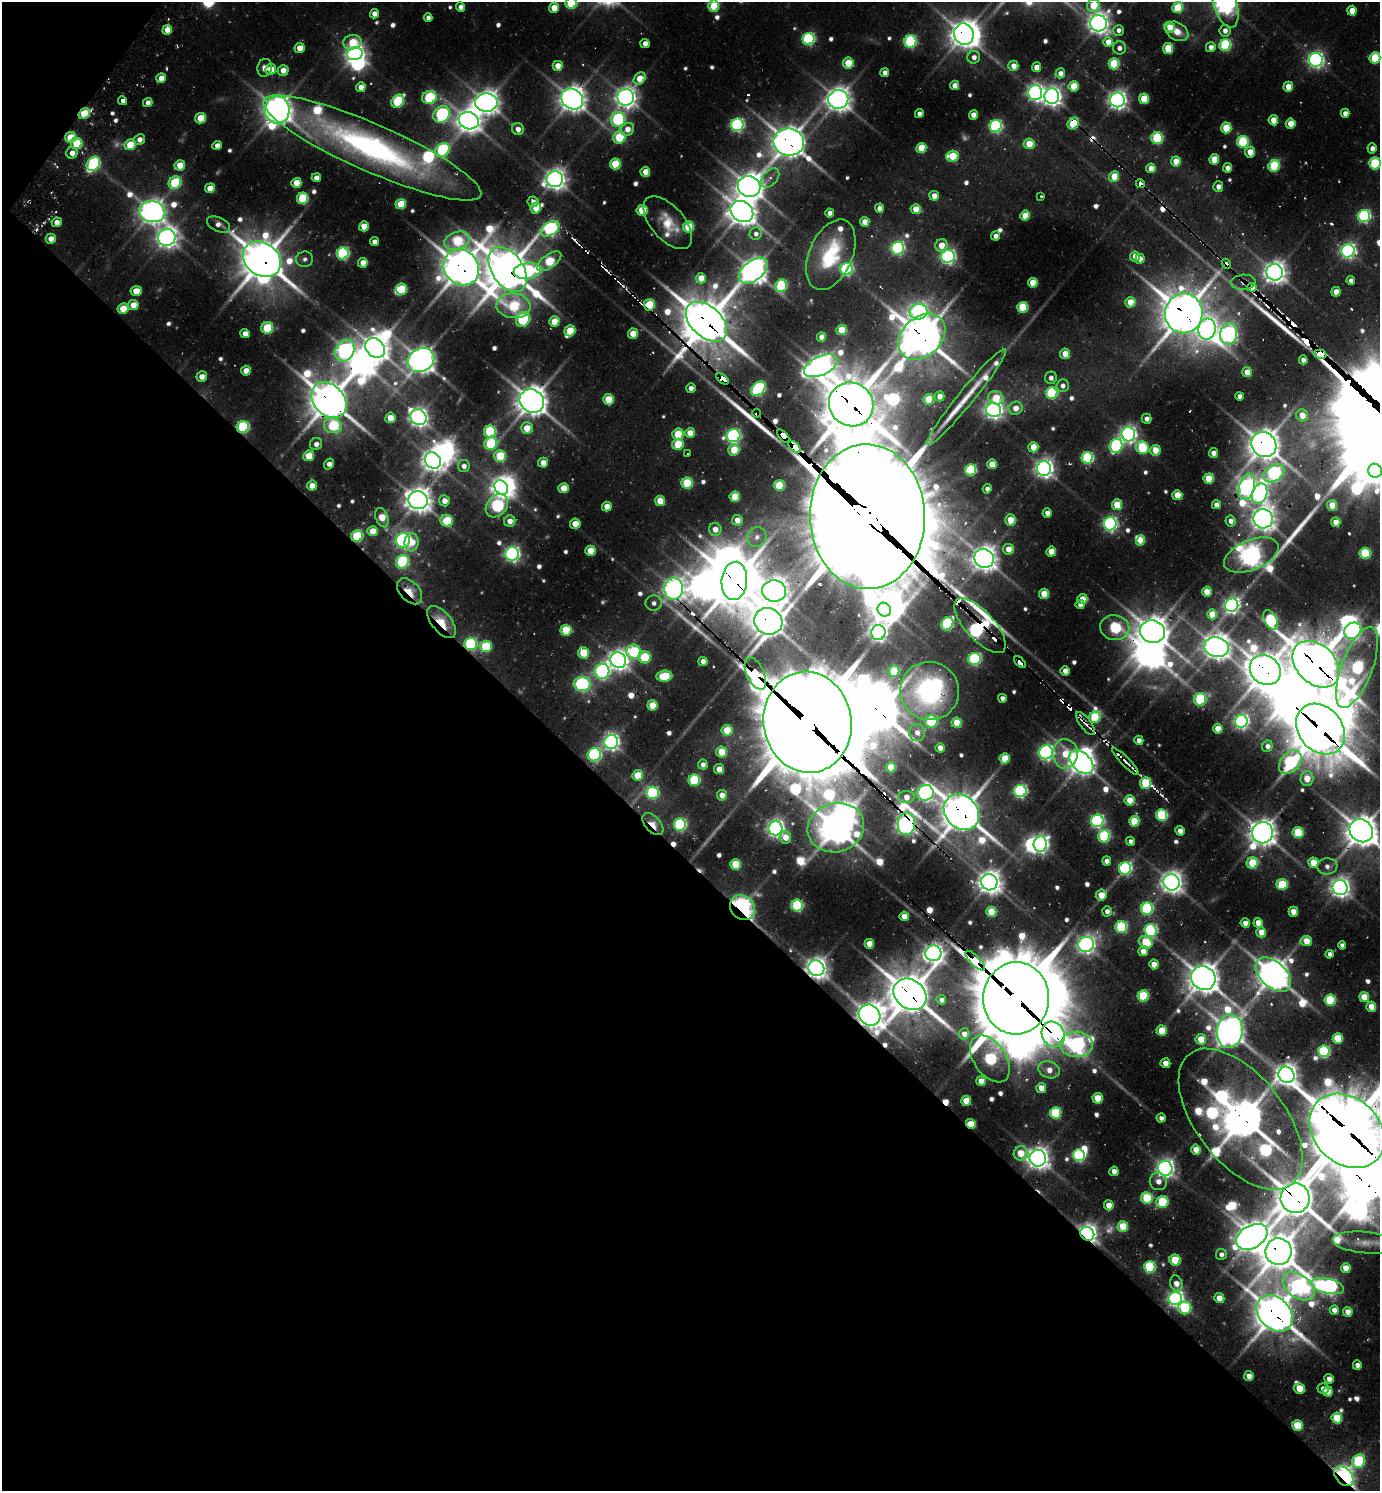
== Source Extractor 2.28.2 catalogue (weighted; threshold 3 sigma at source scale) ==
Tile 9 of 4 x 4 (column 1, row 3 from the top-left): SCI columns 298-1675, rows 1522-3010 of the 5997 x 5989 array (HDU 1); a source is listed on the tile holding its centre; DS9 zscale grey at full resolution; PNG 1382 x 1493 px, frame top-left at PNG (2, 2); each listed source drawn as its Kron ellipse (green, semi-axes under 4 px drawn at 4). Shown black and unused: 43% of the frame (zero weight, under 2 of 3 exposures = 3% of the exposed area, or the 3 px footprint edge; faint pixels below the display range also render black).
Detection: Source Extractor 2.28.2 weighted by HDU 2 'WHT'; one run over the whole footprint, this tile lists its part. Background 0.103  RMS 0.0094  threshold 0.0425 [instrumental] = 3 sigma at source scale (4.5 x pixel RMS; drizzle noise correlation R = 1.50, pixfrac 1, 0.05/0.05 arcsec/px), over >= 5 px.
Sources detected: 727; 26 too faint to see at this stretch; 34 inside a brighter object's white glare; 31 cosmic-ray / hot-pixel residue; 4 long thin detections or spike segments (spike, bleed or trail) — neither listed nor drawn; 12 inside a brighter listed object's ellipse — not listed separately; of the other 620, all 500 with FLUX_AUTO >= 5.65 (the completeness limit of this list) listed and drawn (120 fainter detections not listed), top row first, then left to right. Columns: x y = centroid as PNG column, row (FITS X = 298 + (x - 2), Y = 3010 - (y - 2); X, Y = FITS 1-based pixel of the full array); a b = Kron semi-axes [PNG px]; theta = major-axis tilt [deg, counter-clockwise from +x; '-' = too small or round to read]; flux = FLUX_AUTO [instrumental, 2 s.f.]
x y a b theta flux
571 3 6 5 - 97
1225 4 24 11 -73 950
1093 5 7 6 - 53
714 6 5 5 - 64
460 7 5 4 - 8
554 8 5 4 - 23
1177 8 5 5 - 66
1352 11 5 4 - 19
374 14 5 4 - 12
428 18 4 4 - 6.3
1098 23 8 8 - 1100
1170 27 5 5 - 16
167 30 5 4 - 18
1118 30 5 5 - 7.2
1177 31 12 8 -31 16
1225 31 6 5 - 8.7
964 34 11 9 -66 1700
808 39 6 6 - 210
910 41 6 6 - 180
352 42 9 7 11 43
1108 42 5 4 - 18
645 43 5 4 - 10
1225 45 6 5 - 140
1211 47 5 5 - 8.8
299 48 5 4 - 18
1119 48 6 6 - 7
1168 48 5 5 - 54
355 54 8 6 15 770
974 57 6 6 - 8.4
1375 58 5 5 - 74
1316 60 7 7 - 520
848 63 5 5 - 36
1114 64 5 5 - 79
558 66 5 5 - 18
1013 66 5 5 - 13
1036 67 5 4 - 15
265 68 9 7 72 9.9
271 69 5 5 - 24
283 70 5 5 - 15
885 73 4 4 - 8.7
1060 73 5 4 - 9.8
161 78 5 4 - 15
640 79 7 5 48 29
954 85 5 4 - 12
1074 86 5 5 - 43
361 87 5 5 - 16
1288 87 5 5 - 22
1035 93 7 7 - 520
1052 96 8 7 - 850
429 97 7 6 - 130
626 97 8 8 - 990
572 99 11 9 -36 1500
838 99 10 9 - 1400
1144 99 5 5 - 46
1117 100 7 7 - 740
123 101 4 4 - 39
398 101 7 5 47 120
148 102 5 4 - 7.9
486 103 11 9 -1 1400
277 110 13 12 - 1700
84 113 6 4 34 47
1345 113 4 4 - 9
442 114 9 7 44 270
919 114 4 4 - 7.5
973 115 5 4 - 14
201 118 5 5 - 39
618 119 7 7 - 230
1273 120 5 5 - 30
469 121 10 8 -20 1500
1073 123 6 5 - 69
1291 124 5 5 - 26
737 125 6 6 - 300
996 126 6 6 - 260
1226 128 5 5 - 55
518 129 6 6 - 9.3
627 129 7 6 - 14
70 137 6 5 - 40
619 137 6 6 - 81
1157 138 6 6 - 120
139 139 6 5 - 9.3
789 142 15 13 -9 2200
1243 142 6 5 - 120
77 144 6 5 - 60
1029 144 5 5 - 33
130 145 6 5 - 44
217 145 5 4 - 10
372 148 119 24 -24 430
921 148 5 5 - 49
1372 148 5 4 - 7.4
442 150 8 6 42 200
1250 152 5 5 - 24
72 153 6 5 - 9.2
952 156 6 5 - 52
1214 159 5 5 - 38
1176 161 5 5 - 25
1375 163 6 5 - 97
93 164 8 6 52 200
615 164 5 5 - 64
180 165 5 5 - 27
1274 166 6 5 - 94
1151 168 5 4 - 18
1228 168 5 4 - 11
645 172 5 5 - 22
1114 176 5 5 - 29
316 178 4 4 - 9.9
770 178 11 7 48 6.4
555 179 8 8 - 1000
175 183 6 6 - 100
296 183 5 5 - 26
1140 183 5 4 - 56
749 186 11 10 - 1700
1218 187 5 5 - 11
210 188 5 5 - 22
934 196 5 5 - 12
1041 196 3 3 - 7.9
302 198 6 5 - 82
533 202 5 5 - 8.7
401 204 5 5 - 48
536 208 5 5 - 23
879 208 5 4 - 9.6
916 209 5 5 - 27
642 210 5 5 - 57
152 212 13 10 -12 1400
742 212 12 10 -35 1700
830 213 4 4 - 11
1025 216 5 5 - 30
1364 216 6 6 - 220
57 222 5 4 - 10
865 222 5 4 - 17
668 223 32 16 -49 39
219 224 12 7 -25 7.5
364 226 5 5 - 24
688 227 5 5 - 66
550 229 10 6 31 340
756 234 6 6 - 5.7
995 236 5 4 - 8
167 237 9 8 - 1000
51 239 5 5 - 14
457 241 13 8 18 91
374 242 4 4 - 8.9
941 245 6 6 - 20
898 248 6 6 - 260
1348 251 7 6 - 470
343 253 6 6 - 190
831 255 37 21 67 83
948 256 7 6 - 440
1135 256 5 5 - 16
262 259 20 16 -36 4100
305 259 8 7 - 5.7
1140 259 5 4 - 11
549 261 14 6 36 81
363 263 5 4 - 18
1226 264 5 3 - 51
461 267 19 16 -48 2900
847 269 6 6 - 230
508 270 25 15 -56 4100
527 271 14 8 7 180
753 271 17 10 38 1500
1275 272 8 8 - 1100
701 278 5 5 - 22
1351 280 4 4 - 6.2
1243 282 12 7 3 6.8
1033 283 5 5 - 36
781 286 6 5 - 130
1252 287 4 3 - 750
401 289 6 5 - 57
136 291 5 5 - 25
1336 292 5 4 - 15
1130 302 5 5 - 28
133 305 5 5 - 20
649 305 6 5 - 63
513 306 17 12 -7 96
1023 307 5 5 - 77
123 309 6 5 - 32
919 312 9 8 - 480
1184 313 20 19 - 3400
523 320 8 6 62 140
554 321 5 5 - 33
706 322 24 15 -42 4200
267 328 6 5 - 80
1207 329 10 8 80 760
842 330 5 5 - 42
570 331 6 5 - 35
245 334 5 4 - 11
633 334 5 5 - 29
1229 334 10 8 76 560
821 337 5 4 - 14
922 337 26 19 44 3200
375 348 11 8 -42 1600
345 351 11 9 62 510
1065 354 5 5 - 22
1320 354 7 4 -14 1500
421 360 14 11 29 1700
1303 360 4 4 - 8.7
821 366 18 9 24 1200
246 371 5 5 - 19
1247 372 5 4 - 18
202 377 5 5 - 14
1051 378 6 6 - 7.4
723 379 7 3 -41 690
1063 386 6 6 - 6.9
691 388 5 4 - 6.8
758 389 8 6 43 240
1052 393 6 5 - 140
940 396 5 4 - 13
1240 396 4 4 - 8.1
966 397 61 8 51 29
996 398 8 6 -18 31
608 399 5 5 - 43
929 399 5 5 - 44
329 400 20 15 -47 3200
532 401 13 11 -38 2200
851 404 23 21 -37 4800
1015 408 7 6 - 13
994 410 7 7 - 660
757 413 4 3 - 50
1302 415 6 6 - 21
418 417 8 7 - 780
390 418 5 5 - 24
1147 419 5 5 - 6.9
333 425 9 7 -9 94
243 427 6 6 - 140
527 428 6 6 - 28
490 432 6 6 - 130
690 433 5 5 - 23
678 434 6 5 - 50
1128 434 7 7 - 580
733 436 7 6 - 290
783 436 8 4 -49 1700
316 444 6 6 - 8.1
491 444 7 6 - 100
678 444 6 5 - 60
1264 445 13 12 - 2200
1116 446 7 6 - 200
794 447 7 4 -44 1700
1033 447 5 5 - 30
1142 448 7 6 - 100
734 450 6 5 - 44
1155 450 5 5 - 26
1213 453 5 4 - 8.2
688 454 3 3 - 5.7
309 456 5 5 - 37
500 456 6 6 - 62
1087 458 6 6 - 160
433 460 8 7 - 1100
543 463 5 5 - 18
329 464 6 4 54 9.4
992 464 5 4 - 28
464 466 6 6 - 7.4
1044 468 7 7 - 790
971 470 5 5 - 120
1375 471 7 6 - 1000
1274 473 11 7 35 290
1209 479 5 5 - 42
687 483 5 5 - 86
779 485 5 5 - 58
312 486 5 5 - 14
1247 487 13 7 74 710
501 488 8 6 -53 910
564 488 5 5 - 30
987 489 5 4 - 5.8
1260 494 10 7 73 510
1177 495 5 5 - 27
735 497 5 5 - 46
418 500 9 9 - 1500
444 501 5 5 - 12
660 501 5 5 - 27
1117 505 5 5 - 43
1216 505 4 4 - 9.1
1332 505 5 5 - 28
497 506 13 9 49 200
607 506 5 4 - 17
1047 513 4 4 - 11
867 517 72 57 -89 43000
382 518 10 6 -70 32
1263 519 10 9 - 1200
737 520 5 5 - 15
1010 520 5 5 - 27
447 521 6 6 - 65
510 521 5 5 - 12
1231 521 5 5 - 7.8
1336 522 5 4 - 18
575 524 5 5 - 22
1110 524 6 6 - 350
715 529 6 6 - 13
372 531 5 5 - 25
357 536 6 6 - 92
757 537 10 9 - 7.2
403 540 7 7 - 460
1140 541 5 4 - 26
412 542 9 7 85 23
1008 549 5 5 - 16
590 551 5 5 - 37
1051 552 5 5 - 27
1365 553 6 5 - 92
512 554 7 6 - 470
1251 555 29 15 23 1200
984 558 10 9 - 1400
402 562 7 6 - 170
734 581 19 12 84 3900
674 589 11 9 88 1000
410 591 15 9 -47 28
774 591 12 10 -3 1200
1207 592 5 4 - 22
1044 594 5 5 - 39
1082 599 5 5 - 22
654 603 8 7 - 5.9
1080 605 4 4 - 7.9
1232 605 7 6 - 520
884 610 7 6 - 1100
1212 614 5 5 - 31
1271 620 10 6 -60 170
768 621 14 13 - 1900
442 622 19 10 -51 40
947 624 7 5 55 150
980 626 35 14 -48 1700
1115 628 14 12 -10 140
566 630 5 5 - 67
1353 631 9 7 34 490
1152 632 13 11 -19 2000
878 633 7 7 - 570
471 644 6 6 - 180
486 646 6 5 - 82
1217 647 12 10 -13 1500
634 652 7 7 - 110
583 653 5 5 - 53
644 657 6 6 - 79
974 659 6 6 - 210
618 660 8 7 - 960
703 661 4 4 - 10
1020 662 7 4 -45 39
1316 664 27 19 -45 4400
1357 667 43 15 69 260
1265 670 16 14 -41 2300
602 671 7 7 - 350
894 671 5 5 - 57
1065 671 5 4 - 11
755 674 17 9 -66 2200
664 676 8 5 5 64
582 684 8 7 - 280
930 691 29 29 - 200
1002 698 4 4 - 6.6
1200 699 6 6 - 130
652 705 5 5 - 41
1095 717 6 5 - 92
1241 721 6 6 - 420
807 722 51 44 -81 21000
931 722 6 6 - 110
957 723 5 5 - 36
1085 723 14 5 -52 8.1
1218 729 5 4 - 20
1320 729 27 22 -50 5400
727 730 5 5 - 41
917 732 8 8 - 9.4
1139 740 4 4 - 9
611 742 7 7 - 540
1267 746 6 5 - 7
940 748 4 4 - 12
722 752 5 5 - 41
1046 752 7 6 - 460
1065 754 15 12 88 34
594 755 7 6 - 230
1004 758 5 5 - 41
1125 761 18 3 -46 7
1081 762 14 9 -43 1600
1290 762 13 9 50 230
703 764 5 5 - 6.9
891 767 5 5 - 33
719 769 5 5 - 17
638 775 5 5 - 42
1307 778 7 6 - 24
694 780 6 5 - 110
1146 783 6 5 - 91
1020 791 6 6 - 300
652 793 6 6 - 180
925 793 8 8 - 460
722 795 5 5 - 13
906 797 8 6 3 15
1130 800 5 5 - 27
961 812 19 16 -47 3300
1162 815 6 5 - 130
1097 821 6 6 - 300
1134 821 5 5 - 59
653 824 13 7 -48 17
906 824 11 8 85 920
680 825 6 6 - 190
775 828 7 7 - 690
836 828 28 24 15 2500
1180 831 4 4 - 11
1361 831 12 11 - 2200
1263 833 11 10 - 1600
1298 833 5 5 - 84
1104 836 6 6 - 140
785 837 6 6 - 15
1131 841 4 4 - 5.7
1040 844 7 6 - 540
1107 861 4 4 - 9.3
1252 863 6 5 - 67
1313 863 5 5 - 32
735 864 5 5 - 51
1327 866 10 8 6 7.7
1125 868 6 6 - 270
989 882 8 8 - 1200
1172 882 8 8 - 1100
1282 884 5 5 - 72
1340 888 8 7 - 880
1101 895 6 5 - 26
797 905 6 6 - 140
742 908 13 11 -47 500
1147 909 6 6 - 170
1107 911 5 5 - 7.8
991 912 5 5 - 45
1293 912 5 5 - 25
904 916 4 4 - 19
1245 923 4 4 - 13
1258 923 5 4 - 17
1121 927 6 6 - 130
1151 930 6 6 - 240
1261 932 5 5 - 22
1306 941 6 5 - 25
1146 942 7 6 - 49
869 944 5 5 - 23
1086 944 8 7 - 680
1342 945 4 4 - 7
1143 951 5 4 - 13
933 953 8 8 - 820
1330 954 4 4 - 5.8
975 961 13 5 -45 1200
1154 964 5 4 - 17
816 968 8 7 - 1100
1273 975 21 12 -43 2200
1203 978 12 11 - 2100
910 994 18 14 -38 3600
1143 996 5 5 - 90
1364 997 5 5 - 35
1016 998 36 33 87 12000
941 1000 5 4 - 6.4
1330 1000 5 5 - 100
1371 1007 5 5 - 22
869 1015 11 10 - 1500
1162 1031 5 5 - 37
1230 1031 17 13 82 1700
964 1034 5 5 - 9.6
1053 1034 13 11 -62 210
1338 1038 5 5 - 52
1201 1039 5 5 - 30
1076 1044 16 13 1 480
1324 1051 6 5 - 180
990 1059 26 16 -55 180
1165 1063 5 5 - 15
1049 1070 11 8 -16 15
1286 1075 8 7 - 1100
981 1081 5 4 - 18
1041 1088 5 5 - 19
1098 1098 5 5 - 41
966 1101 5 5 - 28
1055 1113 6 5 - 110
1161 1118 4 4 - 6.4
1241 1119 83 44 -52 4100
971 1124 5 4 - 33
1347 1131 42 32 -43 8400
1196 1150 5 4 - 18
1020 1153 7 6 - 31
1079 1155 6 5 - 210
1038 1158 8 8 - 1100
1165 1168 7 7 - 710
1114 1171 5 4 - 12
1158 1181 9 8 - 12
1147 1198 6 6 - 82
1295 1198 15 14 - 3200
1162 1202 6 6 - 89
1109 1205 5 5 - 18
1123 1226 5 5 - 49
1087 1234 7 6 - 910
1252 1237 17 11 31 2100
1366 1243 33 10 -5 15
1279 1252 13 13 - 2800
1221 1254 5 5 - 5.7
1175 1260 5 5 - 65
1150 1267 6 6 - 130
1346 1268 5 5 - 22
1176 1283 8 6 -73 13
1299 1286 18 11 -37 450
1327 1286 17 7 -13 480
1175 1298 7 6 - 530
1219 1298 5 5 - 20
1185 1308 6 6 - 97
1334 1310 4 4 - 9.9
1348 1312 5 4 - 12
1275 1313 20 15 -46 3000
1357 1365 5 4 - 7
1249 1376 5 5 - 11
1329 1379 5 4 - 9.3
1299 1388 5 5 - 29
1323 1389 6 5 - 9.2
1328 1392 5 4 - 15
1337 1418 5 5 - 51
1297 1425 5 5 - 51
1359 1461 7 6 - 130
1344 1476 11 8 -47 700
Overlapping masked pixels (flux is a lower limit): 68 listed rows (the first 20) at x y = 964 34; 84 113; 1073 123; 70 137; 789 142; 372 148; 1140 183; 262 259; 1226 264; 461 267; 508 270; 1243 282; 1252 287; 649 305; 1184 313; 706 322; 922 337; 1320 354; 723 379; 329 400
Isophote crosses this tile's border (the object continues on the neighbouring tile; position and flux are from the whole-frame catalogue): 11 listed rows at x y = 571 3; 1225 4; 1093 5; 714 6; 1098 23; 1375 58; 1375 163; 1375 471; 1361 831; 1347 1131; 1344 1476